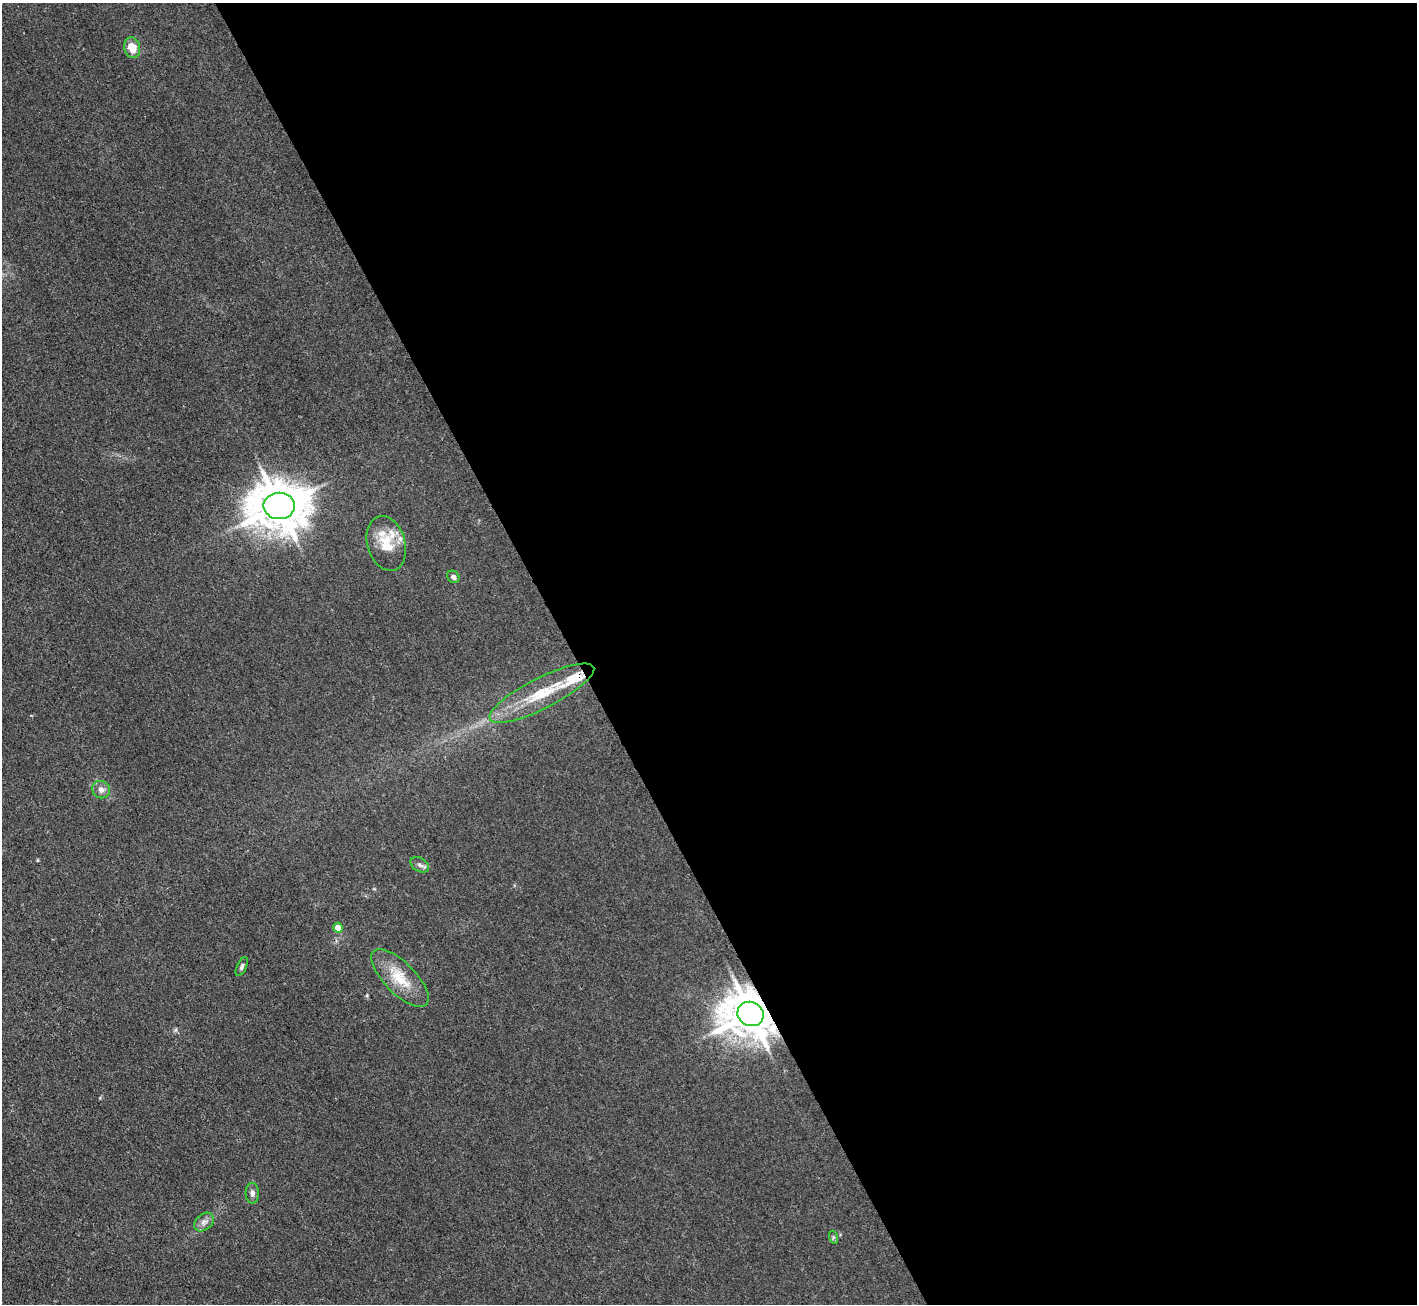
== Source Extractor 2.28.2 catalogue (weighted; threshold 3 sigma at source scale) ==
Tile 8 of 4 x 4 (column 4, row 2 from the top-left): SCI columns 4247-5661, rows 2760-4061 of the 5662 x 5652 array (HDU 1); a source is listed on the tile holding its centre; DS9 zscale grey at full resolution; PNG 1419 x 1306 px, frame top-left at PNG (2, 3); each listed source drawn as its Kron ellipse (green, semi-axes under 4 px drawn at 4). Shown black and unused: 60% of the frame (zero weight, under 3 of 4 exposures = <1% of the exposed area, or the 3 px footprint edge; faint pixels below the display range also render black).
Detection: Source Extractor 2.28.2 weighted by HDU 2 'WHT'; one run over the whole footprint, this tile lists its part. Background 0.0243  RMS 0.0047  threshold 0.0209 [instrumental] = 3 sigma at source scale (4.5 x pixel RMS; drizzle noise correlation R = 1.50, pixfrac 1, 0.05/0.05 arcsec/px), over >= 5 px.
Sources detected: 16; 2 inside a brighter listed object's ellipse — not listed separately; the other 14 listed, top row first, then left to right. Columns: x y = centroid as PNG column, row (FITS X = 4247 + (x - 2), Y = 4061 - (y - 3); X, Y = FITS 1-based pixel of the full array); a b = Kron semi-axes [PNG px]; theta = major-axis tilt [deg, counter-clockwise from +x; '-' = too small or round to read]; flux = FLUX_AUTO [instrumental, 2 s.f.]
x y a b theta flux
132 48 10 8 -76 6.1
279 506 16 13 0 2000
386 543 28 19 -74 13
453 577 7 5 -48 1.3
542 693 58 15 27 23
101 790 9 8 - 2.6
420 865 10 6 -32 1.6
338 928 5 4 - 6.3
242 967 10 4 64 1.2
400 978 37 15 -45 13
750 1014 13 12 - 1800
252 1193 10 6 -87 1.8
204 1222 11 8 40 2.2
833 1237 6 4 -73 0.74
Overlapping masked pixels (flux is a lower limit): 1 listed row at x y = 750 1014